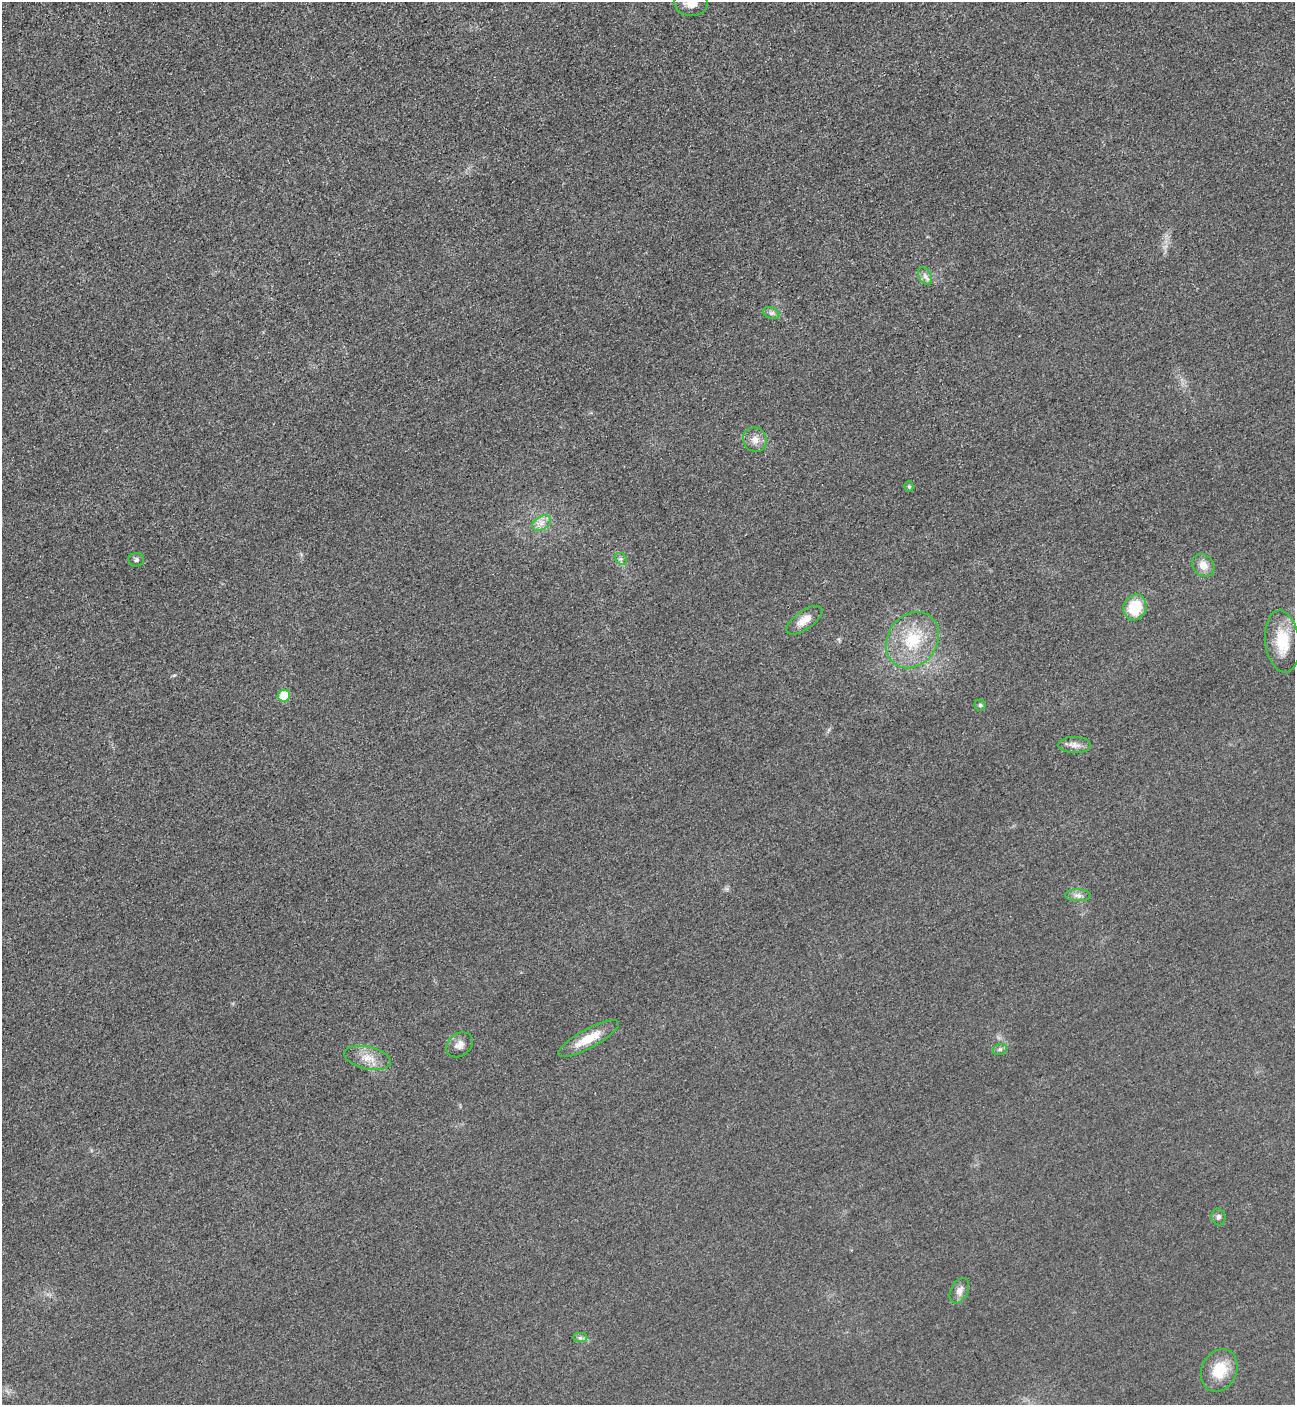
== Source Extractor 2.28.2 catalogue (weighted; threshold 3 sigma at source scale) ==
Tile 11 of 4 x 4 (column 3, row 3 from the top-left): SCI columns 2888-4180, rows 1470-2872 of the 5669 x 5701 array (HDU 1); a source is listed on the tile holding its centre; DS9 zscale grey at full resolution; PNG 1297 x 1407 px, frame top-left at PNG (2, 2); each listed source drawn as its Kron ellipse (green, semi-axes under 4 px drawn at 4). Shown black and unused: <1% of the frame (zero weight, under 3 of 5 exposures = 4% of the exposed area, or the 3 px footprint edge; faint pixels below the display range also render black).
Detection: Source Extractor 2.28.2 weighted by HDU 2 'WHT'; one run over the whole footprint, this tile lists its part. Background 0.0193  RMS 0.0052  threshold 0.0234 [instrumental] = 3 sigma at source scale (4.5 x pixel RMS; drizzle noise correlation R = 1.50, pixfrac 1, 0.05/0.05 arcsec/px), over >= 5 px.
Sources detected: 25; all 25 listed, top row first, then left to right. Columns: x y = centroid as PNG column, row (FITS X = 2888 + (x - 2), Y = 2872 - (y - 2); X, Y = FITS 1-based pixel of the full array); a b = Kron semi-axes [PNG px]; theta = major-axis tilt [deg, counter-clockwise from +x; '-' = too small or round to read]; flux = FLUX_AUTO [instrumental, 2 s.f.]
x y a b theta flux
691 3 17 13 -2 7
925 276 9 6 -58 2
771 313 8 5 -23 1.5
755 440 12 11 - 4.1
909 487 5 4 - 0.89
541 523 10 6 28 3.2
621 559 7 5 -43 1.2
136 560 8 7 - 1.3
1203 565 12 10 -48 5.4
1135 607 13 11 70 16
804 620 21 9 35 5.6
912 640 30 24 55 25
1282 641 31 17 -82 17
284 696 6 6 - 13
980 705 5 5 - 0.87
1075 745 16 8 0 3.3
1078 895 13 6 0 2.2
588 1039 34 9 29 11
460 1045 14 11 38 3.6
1000 1049 7 5 18 1.2
368 1058 24 11 -12 7.2
1218 1217 8 7 - 1.6
959 1291 14 8 62 3.2
580 1338 7 4 0 1
1219 1370 22 17 64 14
Isophote crosses this tile's border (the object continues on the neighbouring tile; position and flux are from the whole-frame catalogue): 1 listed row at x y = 691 3